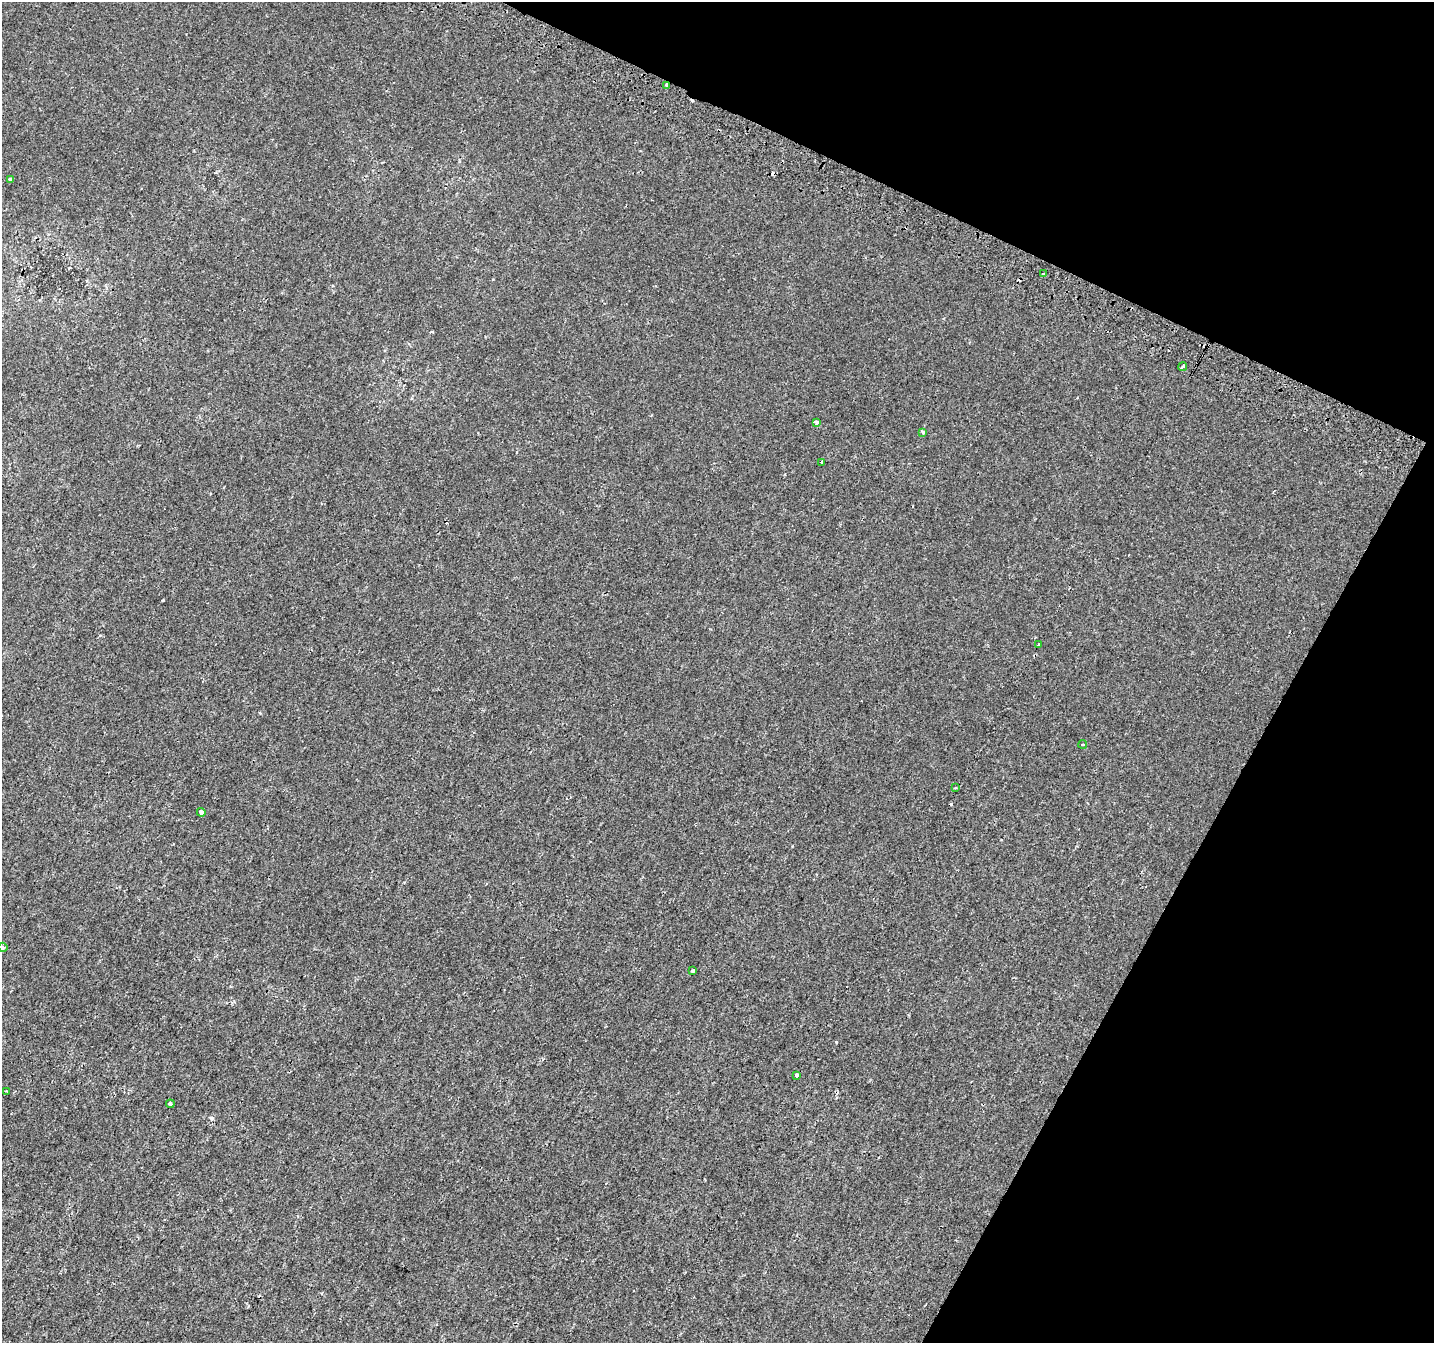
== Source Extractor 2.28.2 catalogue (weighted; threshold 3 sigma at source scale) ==
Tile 8 of 4 x 4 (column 4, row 2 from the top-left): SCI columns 4322-5753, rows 2989-4329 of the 5773 x 5911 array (HDU 1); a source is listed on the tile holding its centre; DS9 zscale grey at full resolution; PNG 1436 x 1345 px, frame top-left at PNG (2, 2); each listed source drawn as its Kron ellipse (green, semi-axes under 4 px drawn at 4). Shown black and unused: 23% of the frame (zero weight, under 2 of 3 exposures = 2% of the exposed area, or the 3 px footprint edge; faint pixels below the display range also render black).
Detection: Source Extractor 2.28.2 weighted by HDU 2 'WHT'; one run over the whole footprint, this tile lists its part. Background 1.45e-04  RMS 0.0028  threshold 0.0125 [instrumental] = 3 sigma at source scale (4.5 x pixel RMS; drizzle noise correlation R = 1.50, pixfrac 1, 0.0396/0.0396 arcsec/px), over >= 5 px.
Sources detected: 22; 6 cosmic-ray / hot-pixel residue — neither listed nor drawn; the other 16 listed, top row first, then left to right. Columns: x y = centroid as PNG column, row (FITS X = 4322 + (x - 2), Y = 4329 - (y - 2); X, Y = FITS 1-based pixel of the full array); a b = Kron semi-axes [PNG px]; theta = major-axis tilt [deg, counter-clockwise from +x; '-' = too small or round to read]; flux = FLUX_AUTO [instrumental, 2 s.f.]
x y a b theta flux
667 85 3 3 - 1.3
10 180 3 3 - 0.58
1044 274 4 3 - 1.8
1183 366 4 3 - 4.5
817 422 4 3 - 2.7
923 432 3 3 - 0.74
822 462 3 3 - 0.44
1038 645 3 3 - 1.4
1083 744 4 3 - 0.37
956 788 3 2 - 0.39
201 812 4 3 - 1.7
3 947 5 4 - 0.4
692 971 3 3 - 0.69
797 1076 3 3 - 8.5
6 1091 3 2 - 0.26
170 1104 4 3 - 0.42
Overlapping masked pixels (flux is a lower limit): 2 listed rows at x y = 667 85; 1183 366